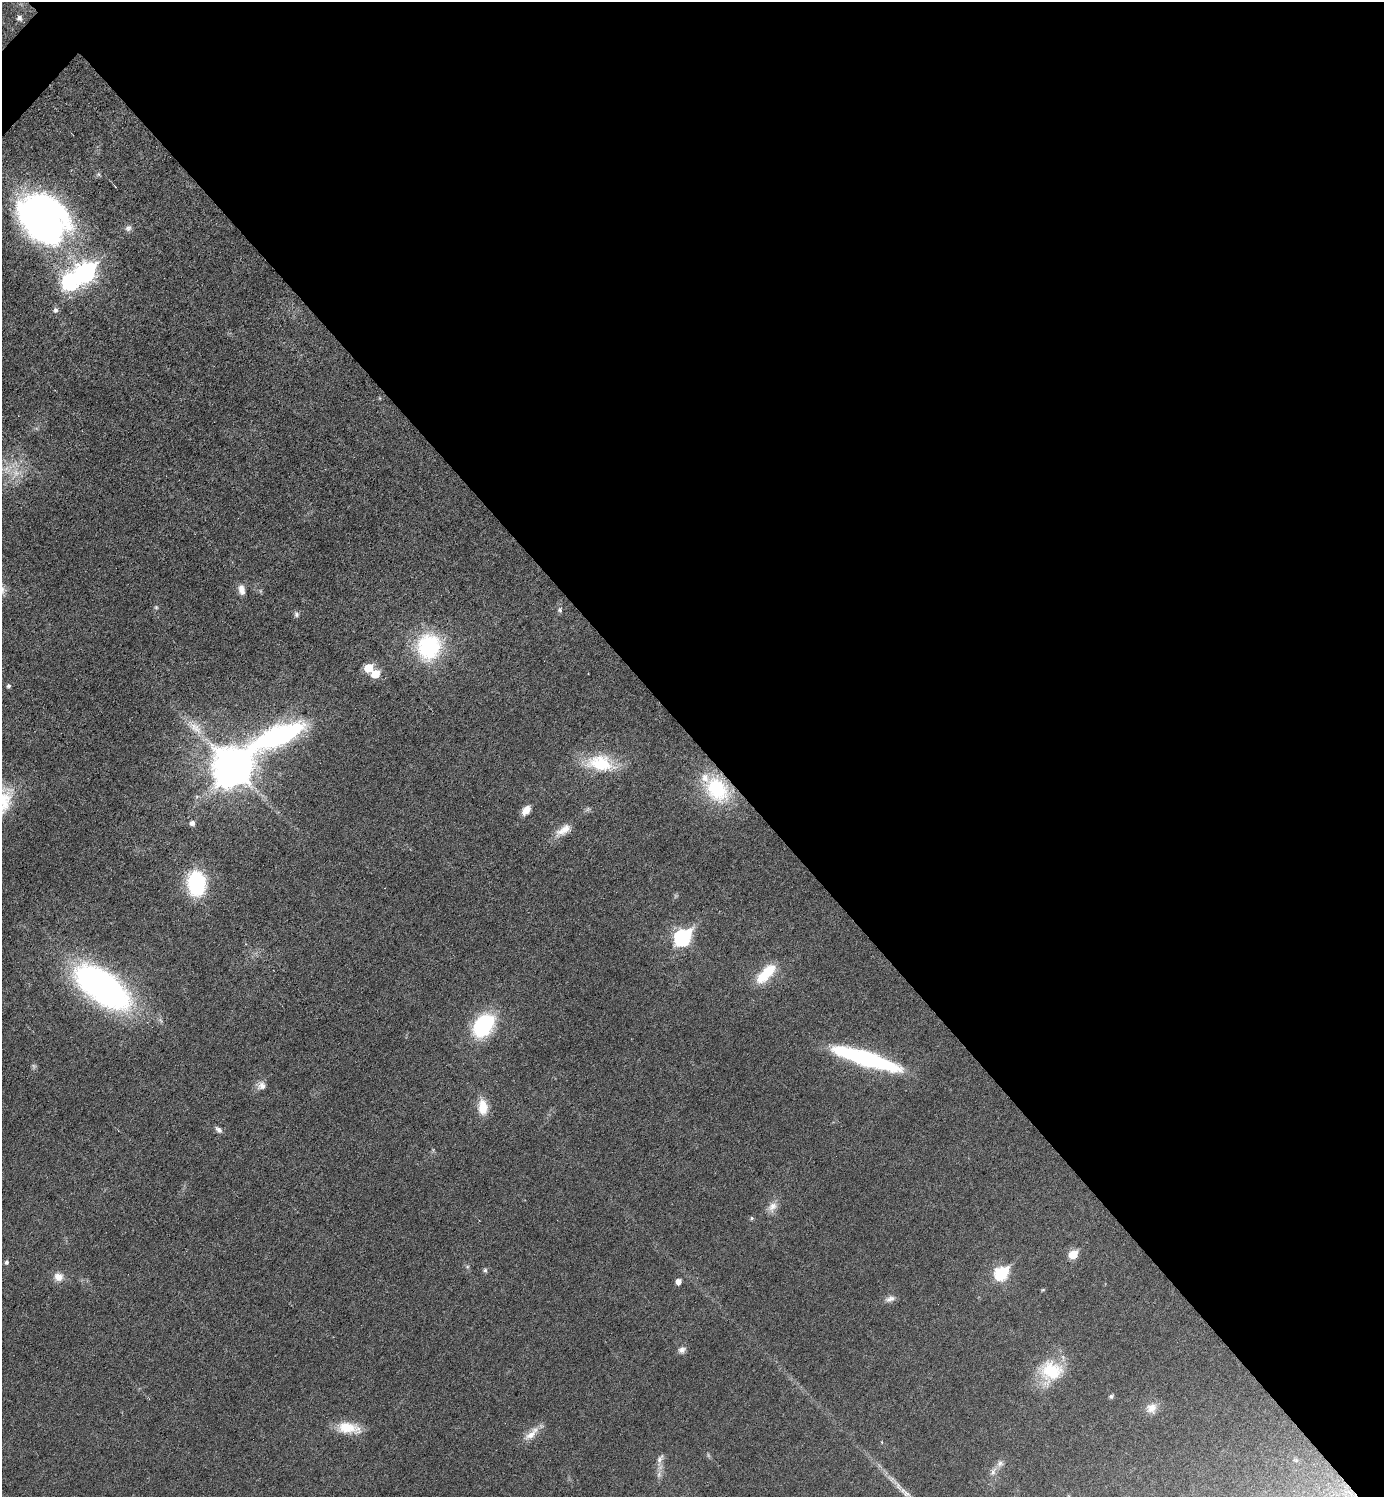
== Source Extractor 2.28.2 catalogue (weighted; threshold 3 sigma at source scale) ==
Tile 8 of 4 x 4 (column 4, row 2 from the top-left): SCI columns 4301-5682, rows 2992-4486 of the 5981 x 5981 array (HDU 1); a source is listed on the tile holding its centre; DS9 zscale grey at full resolution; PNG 1386 x 1499 px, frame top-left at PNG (2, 2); no overlay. Shown black and unused: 50% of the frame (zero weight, under 3 of 6 exposures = <1% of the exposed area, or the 3 px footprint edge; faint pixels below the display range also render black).
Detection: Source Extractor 2.28.2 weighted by HDU 2 'WHT'; one run over the whole footprint, this tile lists its part. Background 0.0173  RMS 0.0035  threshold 0.0144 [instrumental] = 3 sigma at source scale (4.09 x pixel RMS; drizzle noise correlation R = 1.36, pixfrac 0.8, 0.05/0.05 arcsec/px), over >= 5 px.
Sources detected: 60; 6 too faint to see at this stretch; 1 cosmic-ray / hot-pixel residue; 1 long thin detection or spike segment (spike, bleed or trail) — not listed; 2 inside a brighter listed object's ellipse — not listed separately; the other 50 listed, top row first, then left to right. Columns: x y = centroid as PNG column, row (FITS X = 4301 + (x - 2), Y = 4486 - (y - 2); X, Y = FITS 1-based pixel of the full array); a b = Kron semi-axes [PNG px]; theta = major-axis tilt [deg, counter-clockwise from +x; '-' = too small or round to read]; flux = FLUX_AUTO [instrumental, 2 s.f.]
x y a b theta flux
19 18 6 5 - 1.2
43 217 50 39 -44 150
128 228 9 8 - 1.2
86 273 10 9 - 120
71 282 9 8 - 88
56 310 6 5 - 1.1
241 589 13 8 -76 2.4
156 607 6 5 - 0.52
560 610 8 6 74 0.84
296 614 7 7 - 0.88
429 647 28 25 73 33
369 668 6 5 - 10
375 674 6 5 - 8.9
8 686 5 5 - 0.76
195 727 30 13 -42 6.8
281 735 69 20 21 65
600 763 35 19 -8 17
233 767 13 11 45 1000
717 789 36 27 -53 23
588 809 8 6 35 0.75
526 810 11 7 51 3.3
192 823 5 5 - 1.5
563 830 24 10 32 4.4
196 883 18 13 -87 39
683 938 9 7 44 74
766 973 27 11 45 11
102 987 58 27 -36 120
483 1025 20 14 54 36
866 1058 67 12 -17 53
261 1085 12 10 -7 2.2
483 1107 20 12 -83 5.8
218 1130 10 6 -41 1.2
772 1207 17 11 55 2.9
751 1218 5 4 - 0.58
1073 1254 6 5 - 10
7 1262 5 5 - 0.79
485 1270 6 5 - 0.74
1001 1273 8 6 43 39
58 1277 11 10 - 3.2
678 1281 5 5 - 2.2
1043 1290 6 4 29 0.32
890 1299 14 8 20 1.7
682 1350 10 8 32 1.4
1051 1371 30 28 31 16
1111 1396 6 5 - 0.7
1151 1408 15 14 - 3.6
348 1428 29 13 -9 8.3
531 1434 27 9 45 4
660 1459 20 8 71 2.1
993 1472 14 7 64 1.9
Overlapping masked pixels (flux is a lower limit): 1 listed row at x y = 717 789